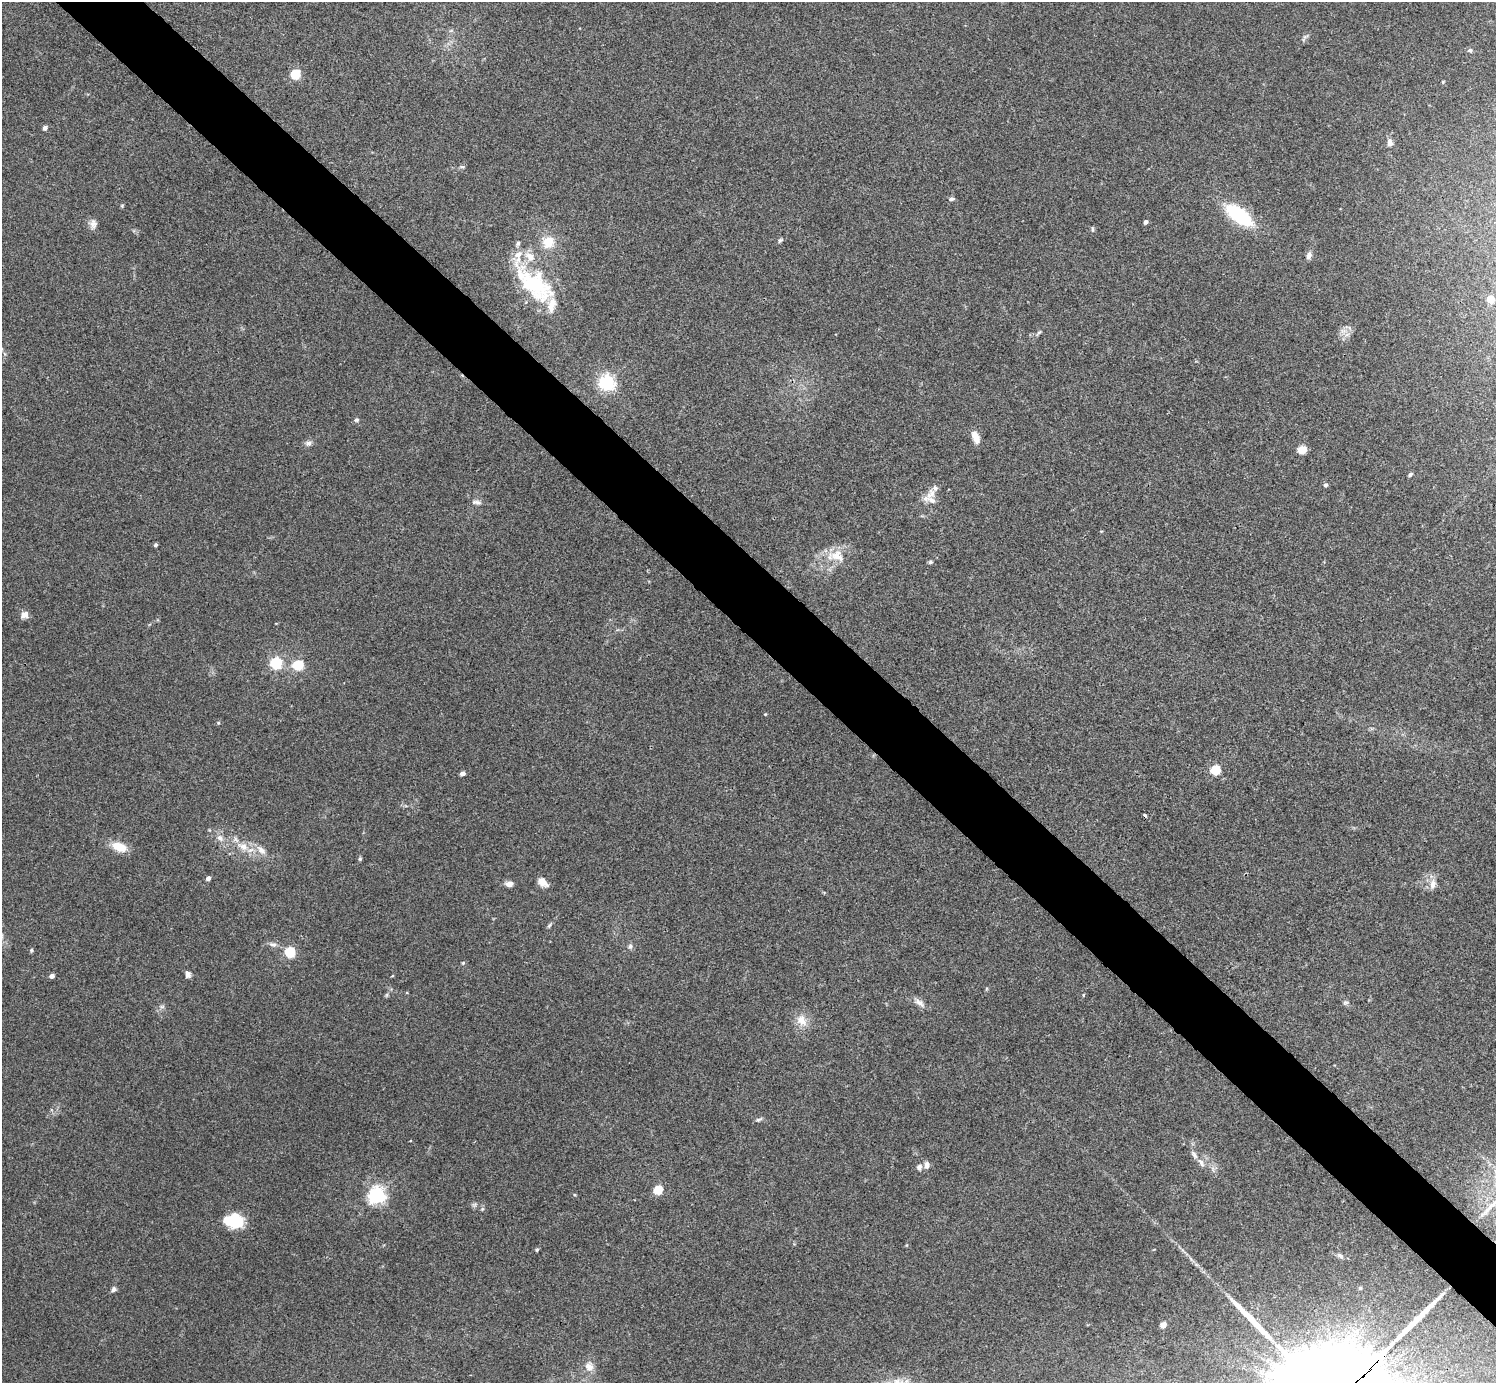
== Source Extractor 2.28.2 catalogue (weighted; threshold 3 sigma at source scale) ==
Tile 6 of 4 x 4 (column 2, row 2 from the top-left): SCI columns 1497-2990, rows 2923-4303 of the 5985 x 5985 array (HDU 1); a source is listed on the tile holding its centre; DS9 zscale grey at full resolution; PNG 1498 x 1385 px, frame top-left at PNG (2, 2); no overlay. Shown black and unused: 5% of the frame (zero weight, under 3 of 4 exposures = <1% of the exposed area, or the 3 px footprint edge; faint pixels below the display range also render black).
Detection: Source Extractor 2.28.2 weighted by HDU 2 'WHT'; one run over the whole footprint, this tile lists its part. Background 0.0348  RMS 0.0047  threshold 0.0211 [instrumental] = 3 sigma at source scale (4.5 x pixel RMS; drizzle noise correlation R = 1.50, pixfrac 1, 0.05/0.05 arcsec/px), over >= 5 px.
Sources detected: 87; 1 inside a brighter object's white glare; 1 cosmic-ray / hot-pixel residue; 2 long thin detections or spike segments (spike, bleed or trail) — not listed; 8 inside a brighter listed object's ellipse — not listed separately; the other 75 listed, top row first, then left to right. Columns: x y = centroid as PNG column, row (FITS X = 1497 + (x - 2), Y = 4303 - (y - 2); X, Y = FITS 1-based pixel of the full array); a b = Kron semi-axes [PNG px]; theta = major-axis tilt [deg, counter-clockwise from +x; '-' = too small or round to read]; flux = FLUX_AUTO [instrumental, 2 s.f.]
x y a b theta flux
1305 36 10 3 21 0.74
1470 50 6 5 - 1.1
295 74 5 5 - 31
45 128 4 4 - 2.2
1390 142 11 7 -80 2.2
462 167 7 4 -8 0.81
951 199 7 5 8 1.2
122 206 5 5 - 0.53
1239 215 23 10 -36 47
1146 222 4 4 - 1.4
93 224 13 10 89 2.6
1092 229 7 3 -82 0.6
780 240 8 5 34 0.9
548 242 14 13 - 8.5
1309 256 9 6 73 1.8
533 283 59 30 -44 40
1490 299 5 5 - 7.2
1039 332 9 4 44 0.89
606 383 6 6 - 150
356 420 7 5 13 0.84
976 437 15 8 -69 4
308 443 9 7 2 1.6
1302 449 5 5 - 16
1410 474 7 4 45 0.77
1325 485 5 4 - 1.1
931 494 18 11 52 5.2
476 502 13 5 -7 1.7
155 545 4 3 - 0.96
837 556 23 16 -13 9.4
930 562 5 5 - 0.85
25 615 10 8 33 2.8
276 663 6 5 - 62
298 665 5 5 - 41
765 714 4 3 - 0.4
218 723 5 4 - 0.51
1215 770 6 5 - 28
462 773 4 4 - 2.7
220 838 10 7 -44 2.6
119 847 19 11 -19 7.5
243 847 17 10 -28 6.5
261 850 16 8 -44 4.1
360 859 6 4 70 0.63
208 878 4 4 - 2.2
543 882 13 8 -38 3.9
509 884 8 6 3 2.8
1433 884 15 8 80 3.2
549 925 8 4 52 0.82
273 944 11 6 -16 1.9
630 946 7 6 - 1.1
31 950 5 4 - 0.65
289 952 5 5 - 40
463 963 5 4 - 0.55
188 974 8 6 -75 1.7
52 976 5 4 - 2
392 976 5 3 - 0.34
386 995 6 4 70 0.67
1083 995 4 3 - 0.37
919 1003 17 8 -38 2.9
1345 1003 8 5 7 0.93
162 1007 7 4 1 0.92
802 1020 17 13 -50 5.9
759 1119 10 4 18 0.99
1201 1163 14 6 -59 2.2
927 1165 9 7 89 2.1
919 1167 9 7 78 1.7
658 1190 5 5 - 21
377 1195 6 6 - 180
482 1209 6 4 45 0.62
235 1219 16 12 46 14
537 1249 4 4 - 0.76
1340 1256 10 6 -37 1.4
1360 1288 5 5 - 0.66
113 1289 7 6 - 1.3
1163 1325 5 4 - 4.8
589 1366 14 12 -70 4